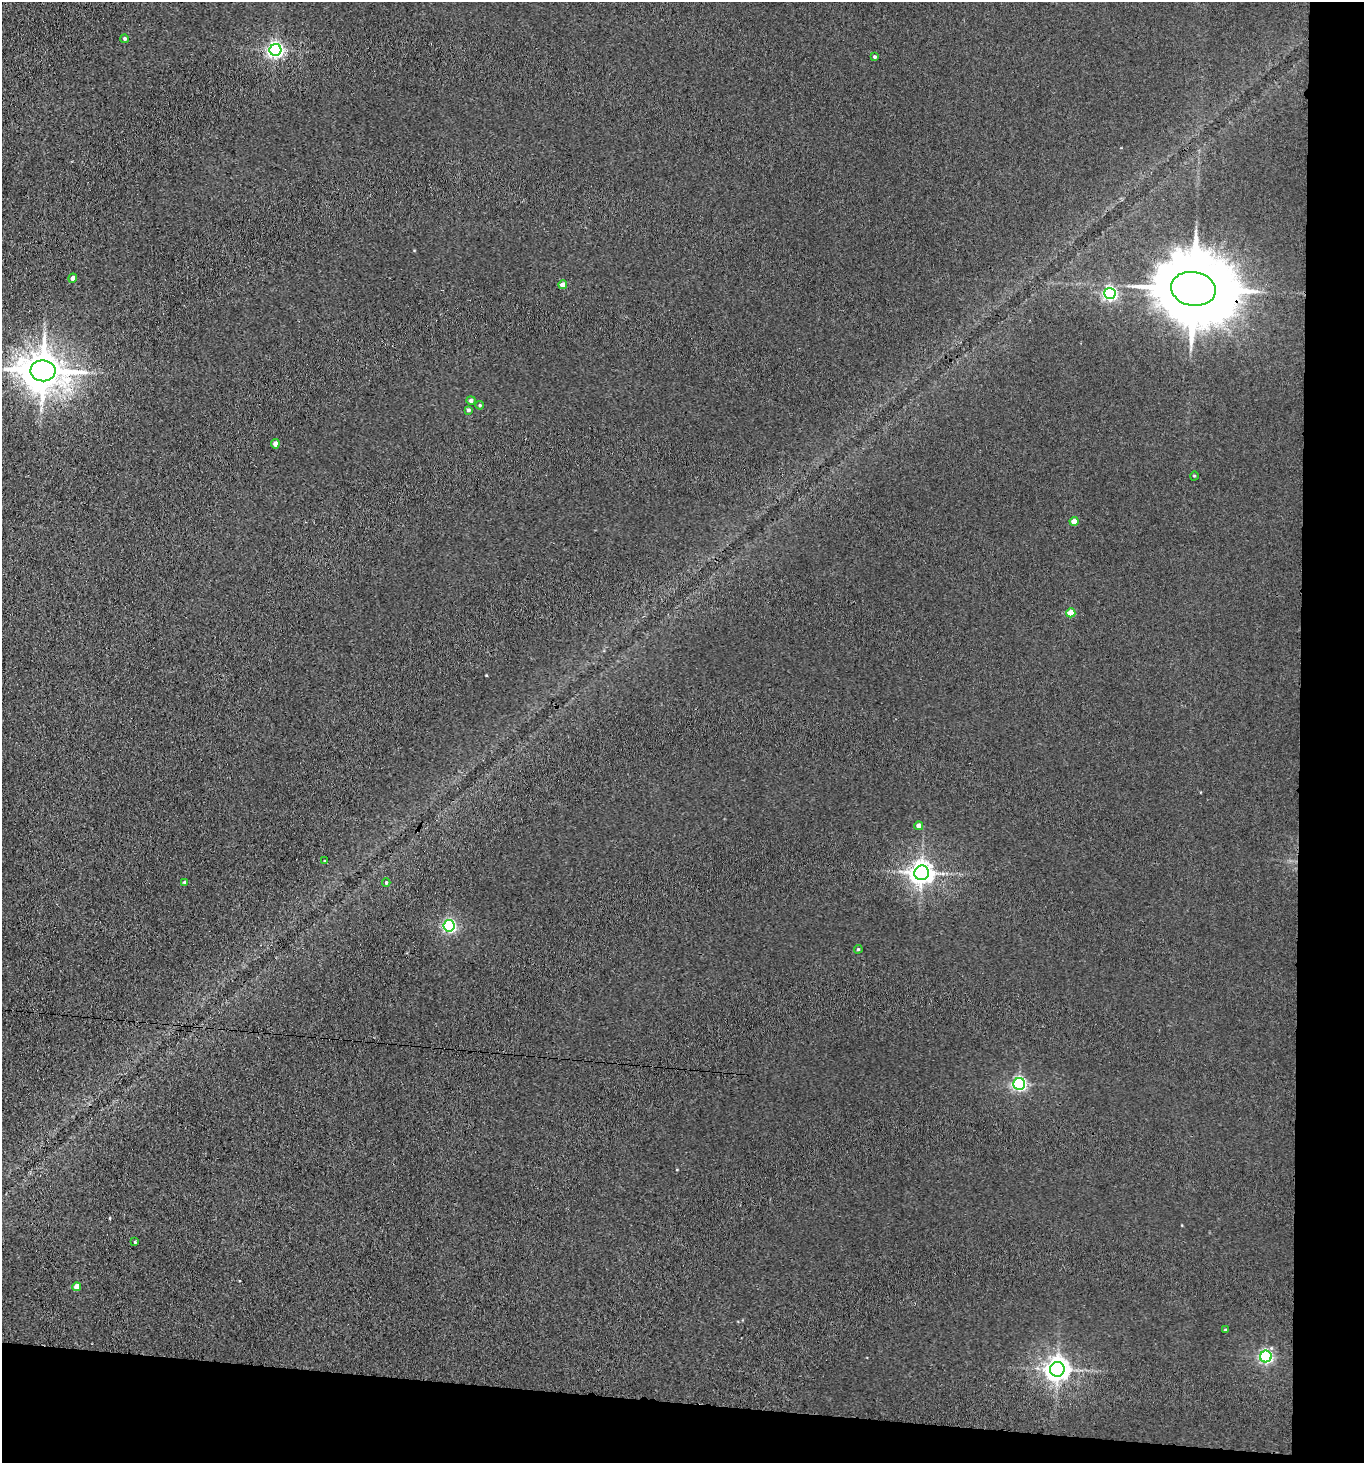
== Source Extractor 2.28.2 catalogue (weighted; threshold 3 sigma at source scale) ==
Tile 9 of 3 x 3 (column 3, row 3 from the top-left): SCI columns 2950-4311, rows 6-1466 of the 4473 x 4392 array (HDU 1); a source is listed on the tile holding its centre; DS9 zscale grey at full resolution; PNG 1366 x 1465 px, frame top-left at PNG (2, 2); each listed source drawn as its Kron ellipse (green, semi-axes under 4 px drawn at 4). Shown black and unused: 9% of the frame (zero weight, under 3 of 4 exposures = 5% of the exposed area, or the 3 px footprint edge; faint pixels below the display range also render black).
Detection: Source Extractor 2.28.2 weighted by HDU 2 'WHT'; one run over the whole footprint, this tile lists its part. Background 0.042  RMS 0.0062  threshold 0.0278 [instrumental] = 3 sigma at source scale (4.5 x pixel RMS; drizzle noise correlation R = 1.50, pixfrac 1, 0.05/0.05 arcsec/px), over >= 5 px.
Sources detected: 29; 1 cosmic-ray / hot-pixel residue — neither listed nor drawn; the other 28 listed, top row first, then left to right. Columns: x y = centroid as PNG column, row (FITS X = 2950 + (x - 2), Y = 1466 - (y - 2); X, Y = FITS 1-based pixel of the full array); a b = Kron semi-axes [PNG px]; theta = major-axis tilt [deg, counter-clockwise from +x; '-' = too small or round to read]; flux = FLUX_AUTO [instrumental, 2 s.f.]
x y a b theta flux
125 39 4 4 - 0.95
275 50 6 6 - 200
875 57 4 4 - 1
73 278 4 4 - 2.3
563 285 4 4 - 5.5
1193 289 22 17 -10 7900
1110 293 5 5 - 140
43 371 12 10 -6 1800
471 400 4 4 - 1.7
480 405 4 3 - 0.7
468 410 4 4 - 1.2
275 444 5 4 - 2.7
1194 476 4 3 - 0.59
1074 521 4 4 - 6
1071 613 4 4 - 11
919 826 4 4 - 3.3
325 861 3 2 - 1.1
922 873 7 7 - 530
184 882 4 3 - 0.71
386 883 4 4 - 0.67
449 926 6 5 - 110
858 949 4 4 - 0.7
1019 1084 6 6 - 140
135 1242 3 3 - 0.54
77 1287 4 4 - 5.1
1225 1330 3 3 - 0.51
1266 1356 6 6 - 130
1057 1369 7 7 - 540
Overlapping masked pixels (flux is a lower limit): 1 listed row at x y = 1193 289